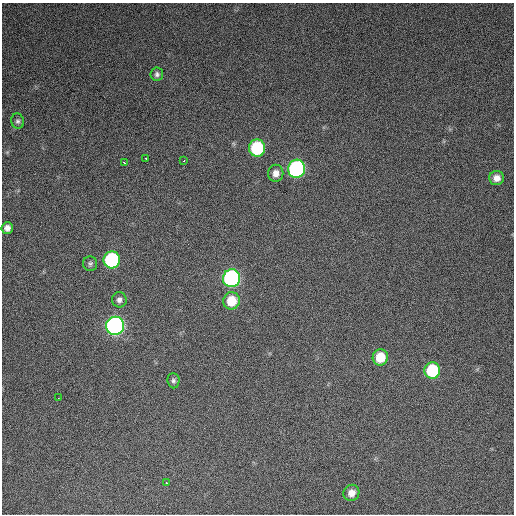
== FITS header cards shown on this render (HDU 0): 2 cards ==
NAXIS1  =                  512 / Axis length
NAXIS2  =                  512 / Axis length

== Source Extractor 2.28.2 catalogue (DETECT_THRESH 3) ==
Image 512 x 512 px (HDU 0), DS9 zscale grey, 1 PNG px = 1 image px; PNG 516 x 516 px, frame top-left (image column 1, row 512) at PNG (2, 3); each listed source drawn as its Kron ellipse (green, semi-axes under 4 px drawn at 4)
Background 1320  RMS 35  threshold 104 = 3 sigma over >= 5 px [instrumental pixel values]
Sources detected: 22; all 22 listed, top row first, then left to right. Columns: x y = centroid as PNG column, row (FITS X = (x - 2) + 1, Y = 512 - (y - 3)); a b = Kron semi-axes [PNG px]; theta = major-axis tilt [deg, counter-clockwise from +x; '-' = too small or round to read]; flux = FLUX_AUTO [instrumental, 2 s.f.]
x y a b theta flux
157 74 7 6 - 6600
18 121 8 6 -74 6100
257 148 8 8 - 190000
146 158 3 3 - 4600
184 160 3 2 - 3300
124 162 3 2 - 3600
297 169 9 8 - 540000
276 173 8 7 - 16000
497 178 7 7 - 17000
7 228 6 5 - 11000
112 260 8 8 - 260000
90 264 7 7 - 5800
232 278 9 8 - 590000
119 300 7 7 - 9400
231 301 8 8 - 57000
115 326 9 9 - 940000
380 357 8 7 - 56000
432 370 8 8 - 160000
173 381 7 6 - 6300
58 398 3 2 - 1800
166 483 3 3 - 24000
351 493 8 7 - 18000